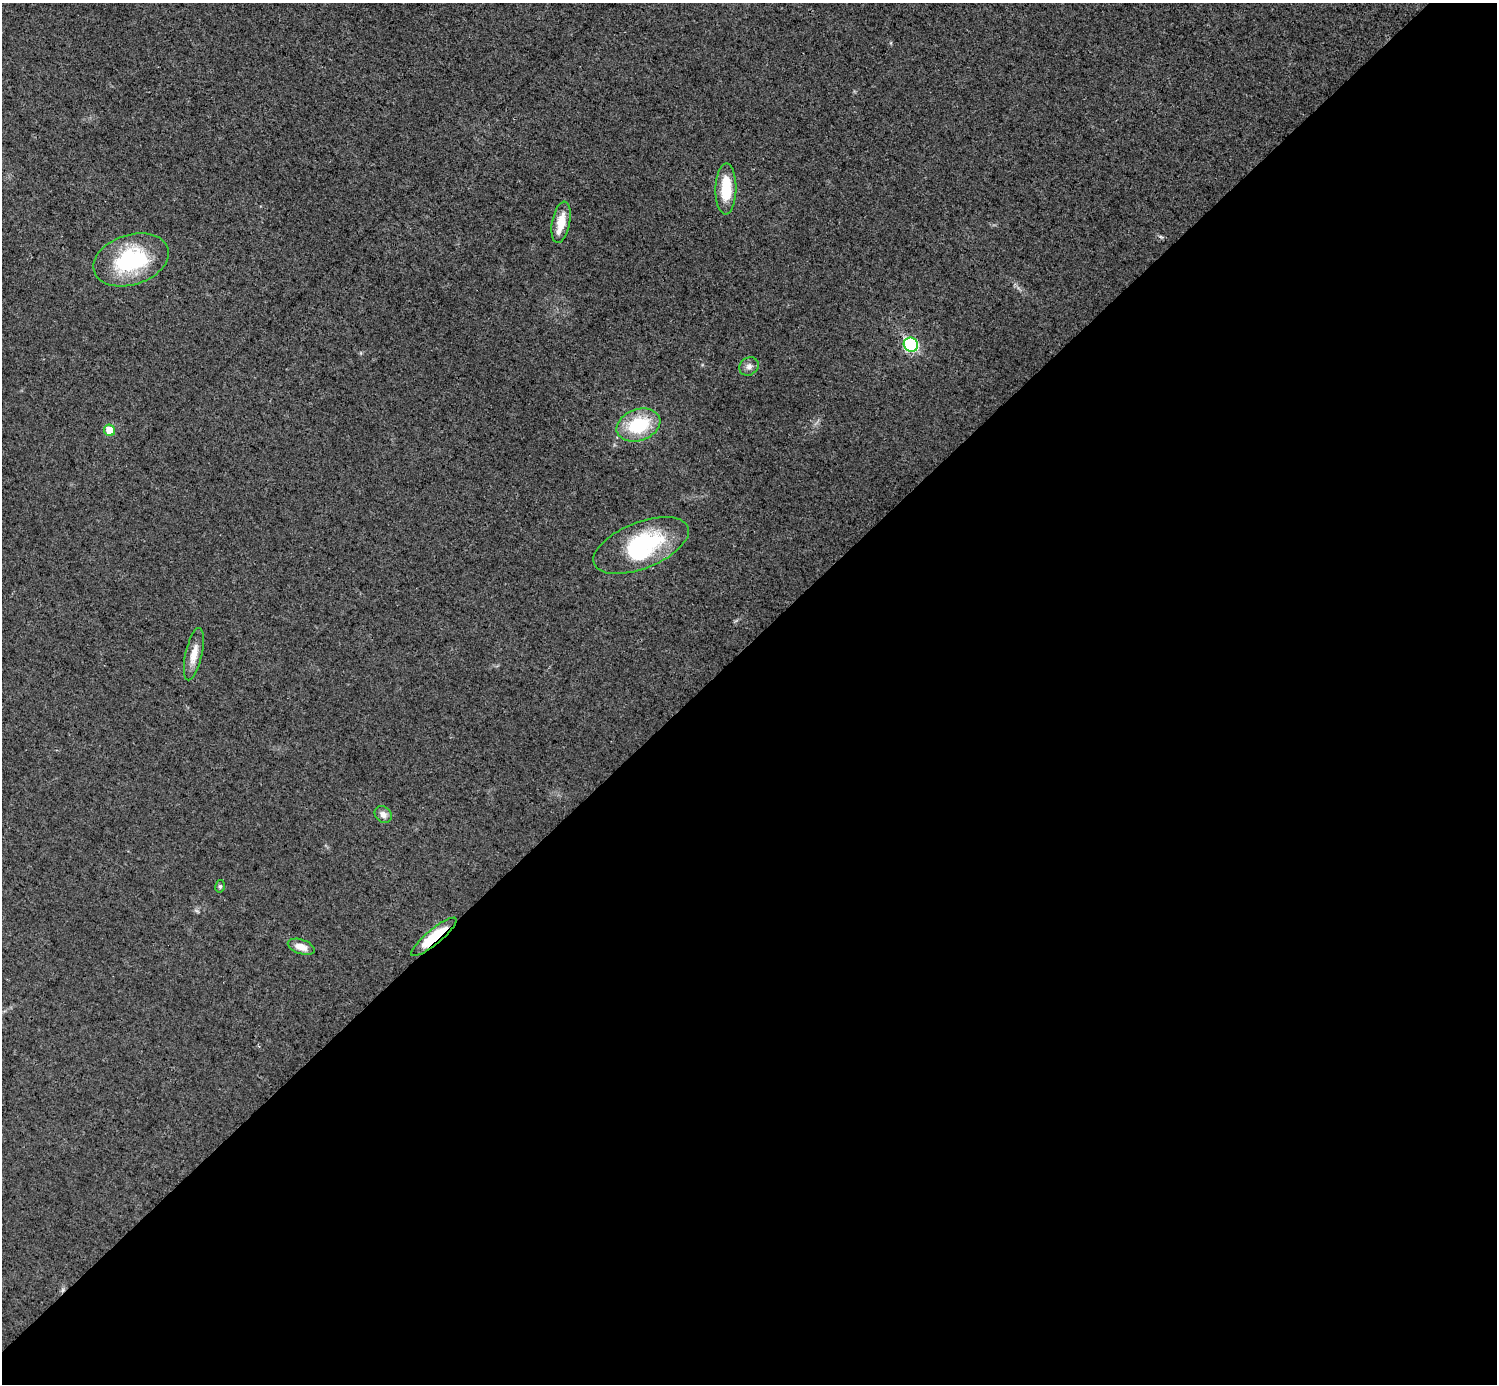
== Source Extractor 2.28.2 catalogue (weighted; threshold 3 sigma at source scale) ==
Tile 15 of 4 x 4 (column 3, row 4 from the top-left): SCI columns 2989-4483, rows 155-1536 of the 5979 x 5979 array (HDU 1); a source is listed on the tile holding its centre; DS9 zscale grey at full resolution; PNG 1499 x 1386 px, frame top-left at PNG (2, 3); each listed source drawn as its Kron ellipse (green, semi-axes under 4 px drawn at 4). Shown black and unused: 53% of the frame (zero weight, under 3 of 4 exposures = <1% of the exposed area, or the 3 px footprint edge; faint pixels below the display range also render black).
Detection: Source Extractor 2.28.2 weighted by HDU 2 'WHT'; one run over the whole footprint, this tile lists its part. Background 0.0162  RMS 0.0049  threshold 0.022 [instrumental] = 3 sigma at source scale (4.5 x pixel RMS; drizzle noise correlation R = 1.50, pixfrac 1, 0.05/0.05 arcsec/px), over >= 5 px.
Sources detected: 14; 1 inside a brighter object's white glare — neither listed nor drawn; the other 13 listed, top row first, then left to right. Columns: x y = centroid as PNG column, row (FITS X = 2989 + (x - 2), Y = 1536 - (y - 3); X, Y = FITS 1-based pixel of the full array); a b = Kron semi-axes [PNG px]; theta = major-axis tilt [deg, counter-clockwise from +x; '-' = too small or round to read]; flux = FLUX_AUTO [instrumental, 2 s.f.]
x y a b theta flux
726 189 25 10 88 17
561 222 21 9 79 8.7
131 260 39 25 18 44
911 345 7 6 - 58
749 366 10 8 37 2.4
638 425 22 15 20 27
110 430 6 5 - 9.2
641 545 50 23 22 46
194 654 27 8 78 6.3
383 815 9 7 -44 2.6
220 886 6 5 - 0.8
434 937 29 7 40 19
301 947 14 7 -19 4.9
Overlapping masked pixels (flux is a lower limit): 1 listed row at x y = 434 937